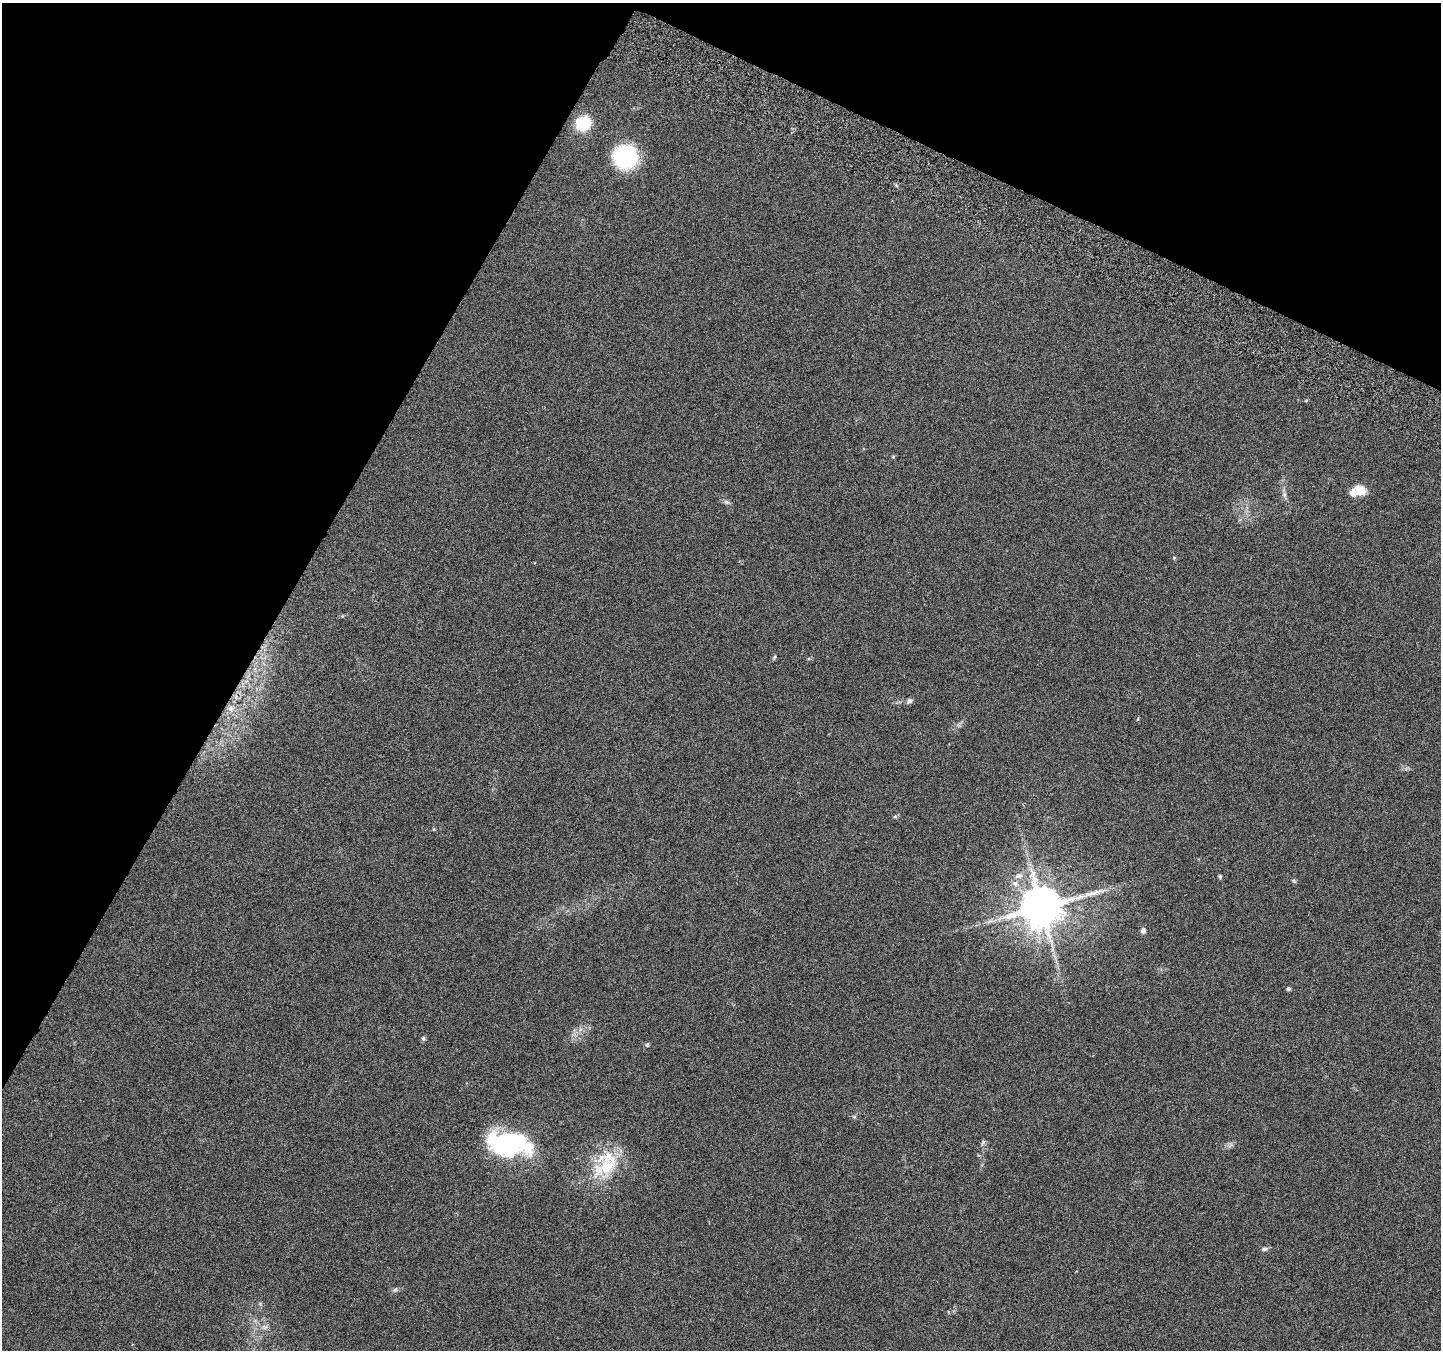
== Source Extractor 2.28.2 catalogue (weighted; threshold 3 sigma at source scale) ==
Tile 2 of 4 x 4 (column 2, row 1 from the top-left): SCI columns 1471-2909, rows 4298-5645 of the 5825 x 5965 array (HDU 1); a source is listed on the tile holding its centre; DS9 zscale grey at full resolution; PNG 1443 x 1352 px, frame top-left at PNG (2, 3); no overlay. Shown black and unused: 26% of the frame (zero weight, under 3 of 6 exposures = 3% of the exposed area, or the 3 px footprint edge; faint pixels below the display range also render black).
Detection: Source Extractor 2.28.2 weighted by HDU 2 'WHT'; one run over the whole footprint, this tile lists its part. Background 0.0353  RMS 0.0041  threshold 0.0166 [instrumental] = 3 sigma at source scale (4.09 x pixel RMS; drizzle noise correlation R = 1.36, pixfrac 0.8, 0.0396/0.0396 arcsec/px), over >= 5 px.
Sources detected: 32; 1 inside a brighter object's white glare — not listed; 3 inside a brighter listed object's ellipse — not listed separately; the other 28 listed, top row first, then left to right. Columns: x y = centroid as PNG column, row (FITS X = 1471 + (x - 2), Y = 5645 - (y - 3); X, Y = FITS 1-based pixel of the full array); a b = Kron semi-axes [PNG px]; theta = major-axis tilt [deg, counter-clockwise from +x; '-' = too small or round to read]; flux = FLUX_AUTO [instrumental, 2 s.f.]
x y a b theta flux
583 124 15 13 32 13
626 157 23 22 - 32
1306 400 5 3 - 0.35
1360 490 15 11 -25 5
1284 495 8 6 -71 1.1
727 502 9 5 -26 0.94
1174 558 5 4 - 0.41
774 657 7 3 66 0.51
909 701 7 7 - 0.91
231 708 8 7 - 1.7
895 816 6 4 0 0.51
1019 876 10 7 4 1.9
1220 876 5 4 - 0.5
1294 881 7 5 -68 0.55
1015 884 10 7 -34 2.1
1041 907 12 11 - 1500
989 921 10 3 21 1.1
1143 930 6 5 - 1.3
1289 989 4 4 - 0.8
423 1039 6 5 - 0.76
647 1044 7 5 67 0.56
854 1117 5 5 - 0.56
983 1142 9 3 57 0.62
507 1147 32 28 18 31
606 1167 37 27 29 20
1264 1249 8 5 15 1
395 1290 8 4 36 0.7
265 1327 9 7 -15 1.5